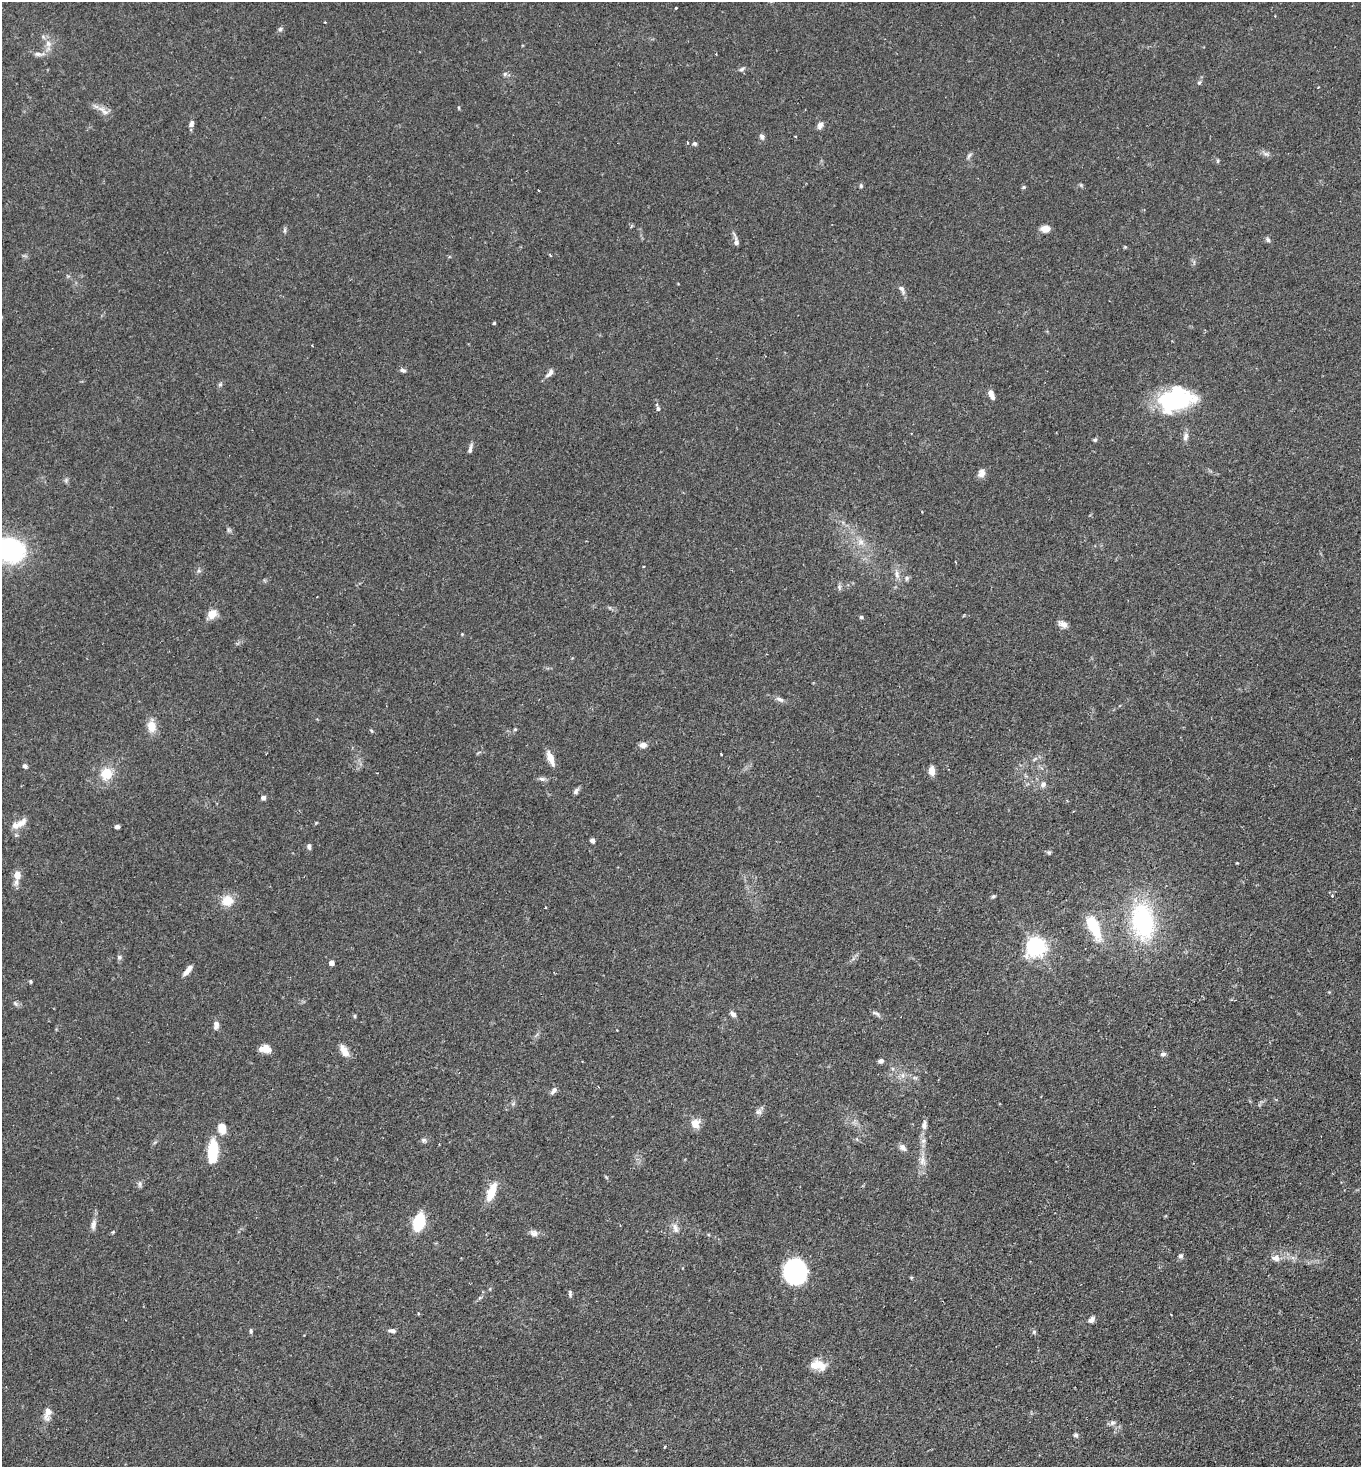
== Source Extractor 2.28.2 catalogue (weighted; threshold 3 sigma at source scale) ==
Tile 6 of 4 x 4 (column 2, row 2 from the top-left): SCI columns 1547-2905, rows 2979-4443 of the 5949 x 5957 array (HDU 1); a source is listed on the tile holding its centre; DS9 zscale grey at full resolution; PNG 1363 x 1469 px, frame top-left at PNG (2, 2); no overlay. Shown black and unused: <1% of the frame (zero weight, under 2 of 3 exposures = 4% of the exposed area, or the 3 px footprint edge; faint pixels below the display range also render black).
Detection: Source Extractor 2.28.2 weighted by HDU 2 'WHT'; one run over the whole footprint, this tile lists its part. Background 0.131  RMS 0.0059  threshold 0.0263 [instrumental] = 3 sigma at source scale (4.5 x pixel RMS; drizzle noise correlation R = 1.50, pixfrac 1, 0.05/0.05 arcsec/px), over >= 5 px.
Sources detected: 133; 1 inside a brighter object's white glare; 1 cosmic-ray / hot-pixel residue — not listed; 1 inside a brighter listed object's ellipse — not listed separately; the other 130 listed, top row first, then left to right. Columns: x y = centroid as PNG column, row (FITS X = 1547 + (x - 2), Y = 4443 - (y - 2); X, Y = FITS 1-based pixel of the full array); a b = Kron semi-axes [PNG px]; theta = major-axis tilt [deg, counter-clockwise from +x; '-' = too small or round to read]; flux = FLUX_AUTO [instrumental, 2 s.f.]
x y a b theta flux
676 8 3 3 - 0.72
1275 16 3 2 - 0.44
280 29 7 6 - 1.1
48 43 9 8 - 3
39 54 16 5 -4 2.6
716 54 2 2 - 0.4
742 69 9 4 25 1.1
505 74 6 5 - 1.1
1199 83 6 5 - 1
459 108 5 3 - 0.48
105 112 11 7 -31 3.1
191 124 7 5 65 2.1
820 125 9 7 60 2
795 136 3 2 - 0.36
762 137 7 6 - 1.7
694 143 6 5 - 1.1
1266 154 10 5 -13 1.7
969 156 10 5 57 1.2
1218 161 6 4 90 0.7
1081 185 6 4 -47 0.72
861 186 6 5 - 0.9
1023 187 6 5 - 0.74
538 190 3 2 - 0.4
631 226 5 3 - 0.62
1045 229 8 6 3 5.8
285 230 8 4 -82 0.96
1268 240 7 5 -56 1.2
736 242 10 6 -85 2
1125 247 5 4 - 0.53
550 255 3 3 - 0.73
902 290 14 6 -64 2.2
494 323 4 3 - 0.61
403 370 8 5 -18 1.4
550 373 14 6 49 2.4
220 384 6 5 - 0.95
991 394 11 5 -65 3.9
1174 401 37 20 13 60
658 409 6 4 -88 1
1186 436 12 7 71 2.2
1095 440 6 5 - 0.83
470 448 14 5 76 1.8
981 473 11 9 71 2.9
66 480 7 4 72 0.91
228 530 7 4 -89 0.97
861 542 9 9 - 3.4
10 550 30 25 -15 63
955 562 3 2 - 0.51
897 574 12 7 -82 3
907 578 7 5 74 1.1
839 587 8 5 -82 1.3
212 614 9 8 - 6.9
861 617 5 4 - 0.85
1063 624 12 7 -25 3.4
462 634 4 4 - 0.49
780 699 11 6 -22 2
152 726 12 9 -85 8.2
515 729 4 4 - 0.61
371 730 5 4 - 0.67
643 745 7 6 - 3.2
721 754 3 2 - 1
550 758 17 6 -69 5.8
1035 759 9 3 45 0.96
25 766 5 5 - 1.5
932 771 8 5 -86 5.5
106 774 14 13 - 9.9
542 779 10 5 -7 1.6
1043 784 8 7 - 2.2
576 791 9 6 58 1.5
263 798 6 5 - 1.5
22 822 18 9 38 4.6
316 823 6 3 19 0.49
117 827 5 4 - 1.4
592 840 4 4 - 3.1
309 846 7 5 -81 1.4
1049 852 7 5 12 0.92
17 875 11 9 83 5
993 896 7 4 30 0.9
1332 896 4 3 - 0.61
227 901 10 10 - 10
545 907 3 2 - 0.75
1142 921 39 23 -81 66
1094 927 28 11 -66 21
1036 947 7 7 - 280
119 957 7 6 - 1.2
332 963 4 4 - 3.8
187 970 14 5 49 3.8
31 981 5 4 - 0.72
15 1003 8 5 -45 1.2
876 1013 12 5 -30 1.5
733 1014 8 6 -37 1.9
355 1016 5 3 - 0.67
216 1025 9 6 87 2.8
265 1049 13 7 -3 5.2
344 1051 16 8 -61 4.7
1163 1054 7 6 - 1.5
881 1061 6 5 - 1.6
914 1078 7 4 0 1
553 1091 11 5 51 1.9
513 1104 6 5 - 0.97
758 1112 10 7 8 1.9
695 1123 11 10 - 5.6
924 1125 12 6 86 2.5
222 1128 8 6 -83 11
424 1140 7 5 -1 1.3
923 1141 7 6 - 1.7
903 1148 12 7 -39 2.1
213 1151 22 9 87 24
922 1161 14 8 -80 4.2
140 1184 9 4 -82 1.1
491 1192 23 9 69 10
419 1222 13 8 75 29
93 1225 16 6 82 2.9
675 1228 14 7 -69 3.1
113 1232 5 4 - 0.53
534 1233 10 8 -20 2.5
1180 1256 6 6 - 1.4
1275 1258 12 8 -13 3.5
795 1271 22 20 -87 68
911 1277 5 3 - 0.54
570 1293 9 4 -82 1.1
418 1314 3 3 - 0.95
1091 1320 10 6 41 2.1
251 1331 7 4 -82 0.83
392 1331 10 5 -9 1.6
1034 1332 6 5 - 1
817 1365 20 11 -10 8.5
48 1413 17 8 79 4.8
1112 1423 8 7 - 1.7
1076 1435 6 5 - 1.1
665 1447 3 2 - 1.1
Isophote crosses this tile's border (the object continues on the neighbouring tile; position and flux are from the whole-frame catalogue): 1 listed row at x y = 10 550